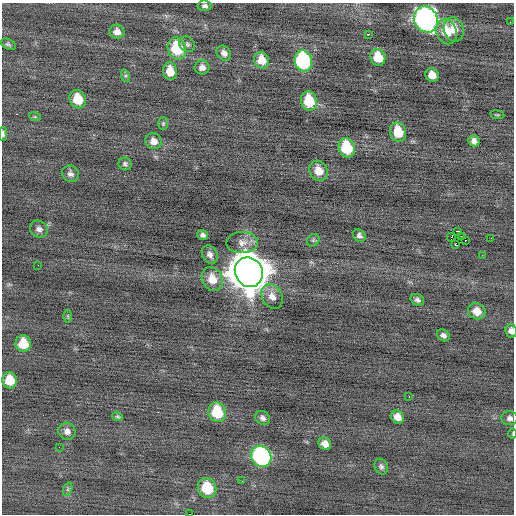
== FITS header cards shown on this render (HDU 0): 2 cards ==
NAXIS1  =                  512 / Axis length
NAXIS2  =                  512 / Axis length

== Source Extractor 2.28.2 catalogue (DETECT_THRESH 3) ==
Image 512 x 512 px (HDU 0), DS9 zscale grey, 1 PNG px = 1 image px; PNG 516 x 516 px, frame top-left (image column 1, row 512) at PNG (2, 3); each listed source drawn as its Kron ellipse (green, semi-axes under 4 px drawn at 4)
Background -0.0885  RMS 0.7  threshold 2.11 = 3 sigma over >= 5 px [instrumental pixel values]
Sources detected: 71; all 71 listed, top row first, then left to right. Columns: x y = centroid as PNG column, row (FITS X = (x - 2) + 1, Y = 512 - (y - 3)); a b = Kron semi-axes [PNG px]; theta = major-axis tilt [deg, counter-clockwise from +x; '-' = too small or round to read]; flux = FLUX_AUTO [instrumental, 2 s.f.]
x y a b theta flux
205 6 7 5 -6 130
426 19 13 11 -65 15000
510 22 2 2 - 32
454 29 12 10 -73 710
117 32 7 7 - 290
447 32 13 10 -68 910
368 34 3 2 - 210
8 44 8 5 -26 100
187 44 8 7 - 120
177 48 11 9 -73 2000
224 53 8 6 -47 220
378 57 8 7 - 1000
262 60 8 7 - 710
303 61 10 8 -74 5800
202 67 7 7 - 220
170 71 9 7 -78 670
432 75 7 6 - 480
126 76 6 4 -71 83
78 99 9 8 - 1000
309 101 10 8 -73 1500
497 115 7 3 -8 50
35 117 6 4 -18 55
163 124 6 5 - 71
398 132 10 8 -73 1100
3 134 7 3 -88 130
153 141 8 7 - 320
474 141 6 5 - 190
347 148 10 8 -70 1900
125 164 7 6 - 120
319 171 10 9 - 630
70 174 9 8 - 190
39 229 9 8 - 200
458 231 3 2 - 1900
203 235 5 4 - 140
359 236 7 5 -45 160
461 236 2 2 - 30
451 237 4 2 - 990
491 238 3 2 - 43
313 240 7 5 46 99
465 240 2 2 - 250
242 243 16 10 2 420
455 244 3 3 - 320
210 254 10 7 -61 230
482 255 3 2 - 37
38 265 2 2 - 120
249 272 15 13 -61 140000
212 279 12 10 -65 740
272 296 13 10 -59 430
417 300 7 5 -34 140
477 311 9 8 - 560
68 316 6 4 -89 71
511 331 7 5 -80 230
443 335 7 5 -33 160
23 344 8 7 - 1100
10 380 8 7 - 980
409 397 2 2 - 31
217 412 10 8 -68 1800
118 416 5 4 - 70
397 417 7 6 - 380
263 418 8 6 -37 160
510 418 8 7 - 170
67 431 9 8 - 260
513 433 5 2 - 54
325 444 7 6 - 320
59 447 2 2 - 24
261 456 11 9 -55 8900
381 467 8 6 -64 130
242 481 2 2 - 26
207 488 10 9 - 1600
68 489 7 4 72 100
189 514 3 2 - 560
At the frame edge (FLAGS 8, measured only in part): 4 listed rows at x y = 3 134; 511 331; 513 433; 189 514